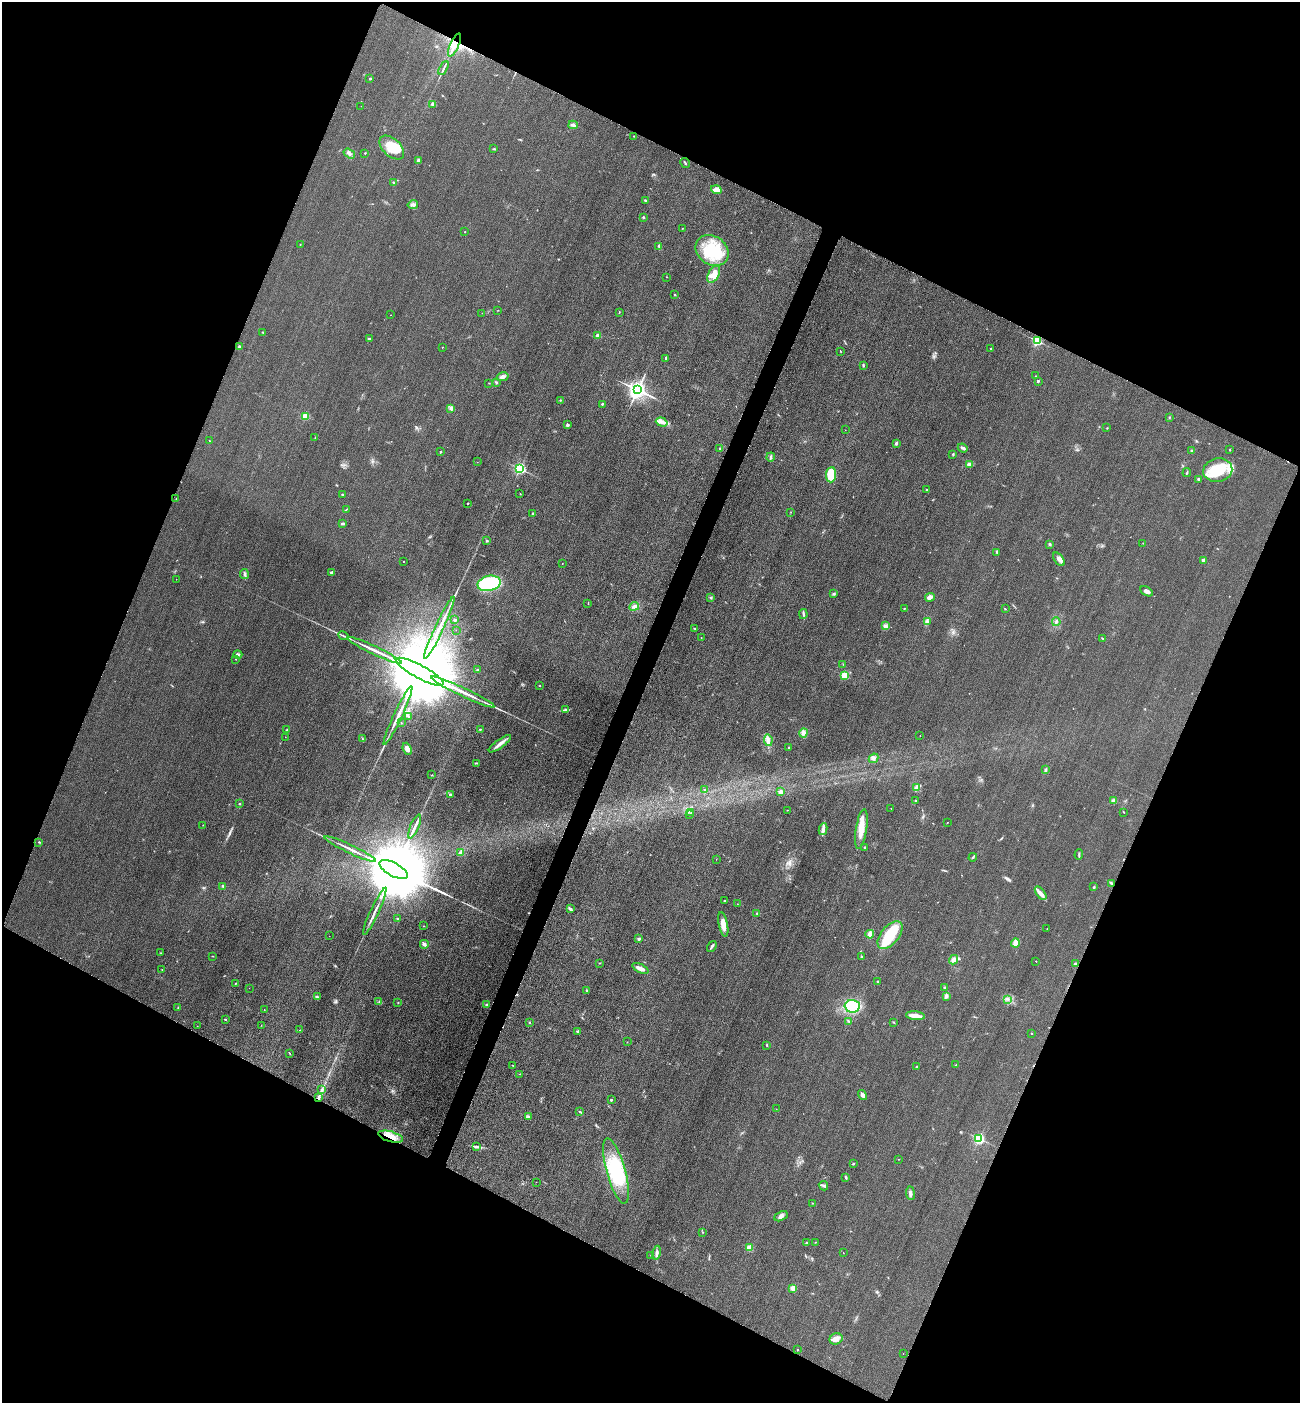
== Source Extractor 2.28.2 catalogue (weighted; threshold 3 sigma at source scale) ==
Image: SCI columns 305-5496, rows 26-5629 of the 5667 x 5654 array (HDU 1 of 3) = the unmasked area's bounding box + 8 px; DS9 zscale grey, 4 x 4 block average (1 PNG px = mean of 4 x 4 image px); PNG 1302 x 1405 px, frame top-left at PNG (2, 2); each listed source drawn as its Kron ellipse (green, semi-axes under 4 px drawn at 4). Shown black and unused: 45% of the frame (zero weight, under 3 of 4 exposures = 3% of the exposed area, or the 3 px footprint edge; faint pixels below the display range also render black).
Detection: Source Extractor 2.28.2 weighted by HDU 2 'WHT'. Background 0.0571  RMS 0.017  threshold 0.0754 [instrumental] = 3 sigma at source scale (4.5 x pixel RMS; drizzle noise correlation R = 1.50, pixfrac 1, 0.05/0.05 arcsec/px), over >= 5 px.
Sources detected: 276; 4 inside a brighter object's white glare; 3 cosmic-ray / hot-pixel residue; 1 long thin detection or spike segment (spike, bleed or trail) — neither listed nor drawn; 2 coinciding with a brighter row at this scale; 12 inside a brighter listed object's ellipse — not listed separately; the other 254 listed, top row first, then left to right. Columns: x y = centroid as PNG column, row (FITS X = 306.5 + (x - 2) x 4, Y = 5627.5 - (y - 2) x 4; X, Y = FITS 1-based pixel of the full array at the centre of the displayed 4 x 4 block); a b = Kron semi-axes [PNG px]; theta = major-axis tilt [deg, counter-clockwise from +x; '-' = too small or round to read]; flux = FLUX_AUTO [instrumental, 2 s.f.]
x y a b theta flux
454 45 12 3 65 120
444 68 7 2 60 17
370 79 2 2 - 29
432 104 4 3 - 13
361 106 2 2 - 2.4
573 125 5 3 - 22
634 136 2 2 - 4.3
392 147 15 8 -43 250
494 149 3 2 - 7.5
349 153 6 3 -34 27
365 153 2 2 - 5.5
418 161 3 2 - 24
685 163 5 2 - 10
393 182 3 2 - 9.9
716 190 5 3 - 68
645 200 3 2 - 7.9
413 205 5 3 - 23
643 217 3 2 - 8.3
682 228 2 2 - 3
465 232 2 2 - 4
300 244 2 2 - 2.7
659 246 3 2 - 12
712 250 17 14 -33 410
714 274 9 5 62 76
667 277 2 2 - 2.4
675 294 2 2 - 22
498 310 2 2 - 3.7
619 312 2 2 - 5.1
482 313 2 2 - 3.2
390 315 2 2 - 1.7
263 333 2 2 - 4
597 336 2 2 - 150
369 339 3 2 - 17
1037 341 2 2 - 1100
240 347 4 3 - 16
442 347 2 2 - 3.2
991 349 2 2 - 34
840 351 2 2 - 3.3
666 358 3 2 - 9.4
863 365 3 2 - 7.5
1036 376 2 2 - 3.9
503 377 6 3 15 35
1038 381 2 2 - 18
496 382 3 2 - 13
489 383 2 2 - 2.9
637 390 3 3 - 7000
560 400 2 2 - 6.3
602 404 2 2 - 14
450 408 2 2 - 8
305 416 2 2 - 530
1169 417 2 2 - 6.4
662 422 6 3 -18 41
567 425 3 3 - 19
1107 428 2 2 - 5.1
845 430 2 2 - 2.1
315 438 3 2 - 4.8
209 441 2 2 - 3.9
896 443 3 2 - 19
720 448 3 2 - 8.1
963 448 5 2 - 23
1192 450 3 2 - 7
1230 450 2 2 - 6
440 452 2 2 - 8.4
953 454 2 2 - 11
771 457 4 2 - 13
477 462 2 2 - 2.1
969 464 4 3 - 20
520 469 2 2 - 1700
1218 470 14 11 11 380
1187 473 4 2 - 9.8
831 475 8 5 86 210
1198 479 2 2 - 31
926 490 2 2 - 4.8
342 494 3 2 - 11
520 494 2 2 - 3.4
176 499 2 2 - 3
467 503 2 2 - 5.9
346 509 2 2 - 4.4
791 512 2 2 - 3.1
533 514 2 2 - 55
343 524 3 2 - 14
487 541 3 2 - 10
1143 543 2 2 - 2.7
1050 544 3 2 - 16
997 552 3 2 - 11
1059 559 8 4 -53 42
1203 560 2 2 - 89
403 561 2 2 - 6.2
562 563 2 2 - 4.2
332 572 4 2 - 16
244 574 5 3 - 19
176 579 2 2 - 1.5
489 583 12 7 13 820
1147 591 7 3 -30 37
834 593 3 2 - 8.6
710 597 2 2 - 3.8
930 597 5 3 - 53
588 603 2 2 - 3.3
634 606 5 4 - 33
904 608 2 2 - 5
1005 609 2 2 - 7.1
803 614 5 2 - 17
454 620 3 2 - 16
928 622 3 2 - 11
1056 622 4 2 - 13
886 626 3 3 - 41
439 628 34 2 65 150
695 628 3 2 - 5.8
456 630 2 2 - 2.6
344 636 5 2 - 13
701 638 2 2 - 2.5
1103 639 4 2 - 7.8
374 650 30 2 -25 120
238 655 4 3 - 20
236 659 2 2 - 11
843 664 2 2 - 2.2
478 670 3 3 - 13
420 672 27 6 -28 440000
845 676 2 2 - 700
539 686 2 2 - 3.9
463 692 35 2 -25 160
565 710 3 2 - 12
398 716 32 2 65 130
409 717 2 2 - 7
401 723 2 2 - 4
480 729 2 2 - 8.2
287 730 3 2 - 4.5
803 733 4 3 - 28
920 736 2 2 - 2.1
285 737 2 2 - 2
362 738 2 2 - 3.6
768 740 6 4 -82 37
500 744 13 3 36 55
789 747 2 2 - 12
407 749 6 4 -66 52
874 758 5 2 - 15
476 763 3 2 - 7.6
1045 770 4 2 - 22
432 775 2 2 - 3.7
916 788 3 2 - 8.9
704 790 2 2 - 3.2
781 792 2 2 - 120
450 795 2 2 - 77
915 800 2 2 - 13
1114 801 3 2 - 31
239 804 2 2 - 6.4
891 809 2 2 - 2.2
787 810 2 2 - 3
1124 812 2 2 - 5.2
691 813 2 2 - 4.3
689 814 2 2 - 4.8
947 823 2 2 - 3
203 825 2 2 - 2.6
415 826 13 2 67 47
823 829 6 3 81 36
861 829 20 5 81 150
39 842 2 2 - 6.7
865 847 2 2 - 10
350 849 28 2 -25 70
461 852 4 3 - 36
1079 855 5 2 - 12
973 857 4 2 - 11
716 859 2 2 - 1.9
394 870 16 6 -28 240000
1111 883 4 2 - 13
223 887 4 2 - 7
1094 887 3 2 - 8.7
1041 893 8 4 -52 44
724 901 2 2 - 5
737 904 2 2 - 1.9
570 909 3 2 - 30
375 911 26 2 65 62
757 913 2 2 - 5.9
398 918 2 2 - 13
723 924 13 4 -79 90
424 926 2 2 - 3.5
1047 929 2 2 - 2.4
870 934 4 3 - 43
890 935 16 9 51 400
329 936 2 2 - 1.7
639 939 4 3 - 17
1015 943 4 3 - 61
424 944 4 3 - 26
712 946 6 2 55 21
161 953 2 2 - 4
213 956 2 2 - 3.4
862 957 3 2 - 10
954 960 5 4 - 42
1036 961 2 2 - 7.8
600 963 2 2 - 3.4
1075 964 4 2 - 14
641 968 9 3 -24 54
162 969 2 2 - 2.2
878 981 2 2 - 5.6
236 983 2 2 - 6.2
944 987 2 2 - 8.9
249 988 2 2 - 1.5
587 990 2 2 - 8.8
946 996 3 3 - 26
317 997 3 2 - 7.1
1008 999 2 2 - 7.4
379 1002 3 2 - 6.8
398 1003 2 2 - 5.3
487 1005 3 3 - 13
852 1006 7 6 - 480
178 1007 2 2 - 5
264 1010 2 2 - 3.7
915 1016 9 2 -6 140
225 1019 2 2 - 6.9
849 1022 2 2 - 3.4
530 1023 2 2 - 4.6
894 1023 2 2 - 4
261 1025 2 2 - 2.3
197 1026 2 2 - 2.4
300 1030 2 2 - 4.2
578 1031 3 2 - 9
1031 1034 2 2 - 14
627 1042 2 2 - 3.2
767 1045 3 2 - 6.8
289 1053 3 2 - 5.2
513 1065 2 2 - 3.2
956 1065 2 2 - 4.3
917 1067 3 2 - 13
520 1074 2 2 - 3.4
322 1089 3 2 - 14
862 1095 5 2 - 38
318 1098 3 2 - 10
611 1100 2 2 - 33
776 1109 2 2 - 2
580 1112 3 2 - 12
529 1117 3 2 - 13
391 1137 13 5 -16 120
979 1139 2 2 - 1600
477 1147 3 2 - 9.6
899 1159 2 2 - 2.1
853 1164 2 2 - 8.7
616 1171 34 9 -74 490
846 1177 4 2 - 9.7
536 1182 2 2 - 2.5
823 1186 5 2 - 16
910 1193 7 3 -83 27
812 1203 2 2 - 4.2
781 1216 7 4 26 32
703 1232 2 2 - 3
815 1242 2 2 - 3.1
806 1243 3 2 - 14
749 1248 2 2 - 370
657 1253 7 3 79 27
843 1253 2 2 - 4.2
651 1255 2 2 - 3.5
793 1288 3 3 - 51
836 1339 6 5 - 54
797 1350 2 2 - 5
903 1353 2 2 - 1.7
Overlapping masked pixels (flux is a lower limit): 3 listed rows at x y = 454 45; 318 1098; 391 1137
Diffuse or blended objects may show on this block-average render without a row.